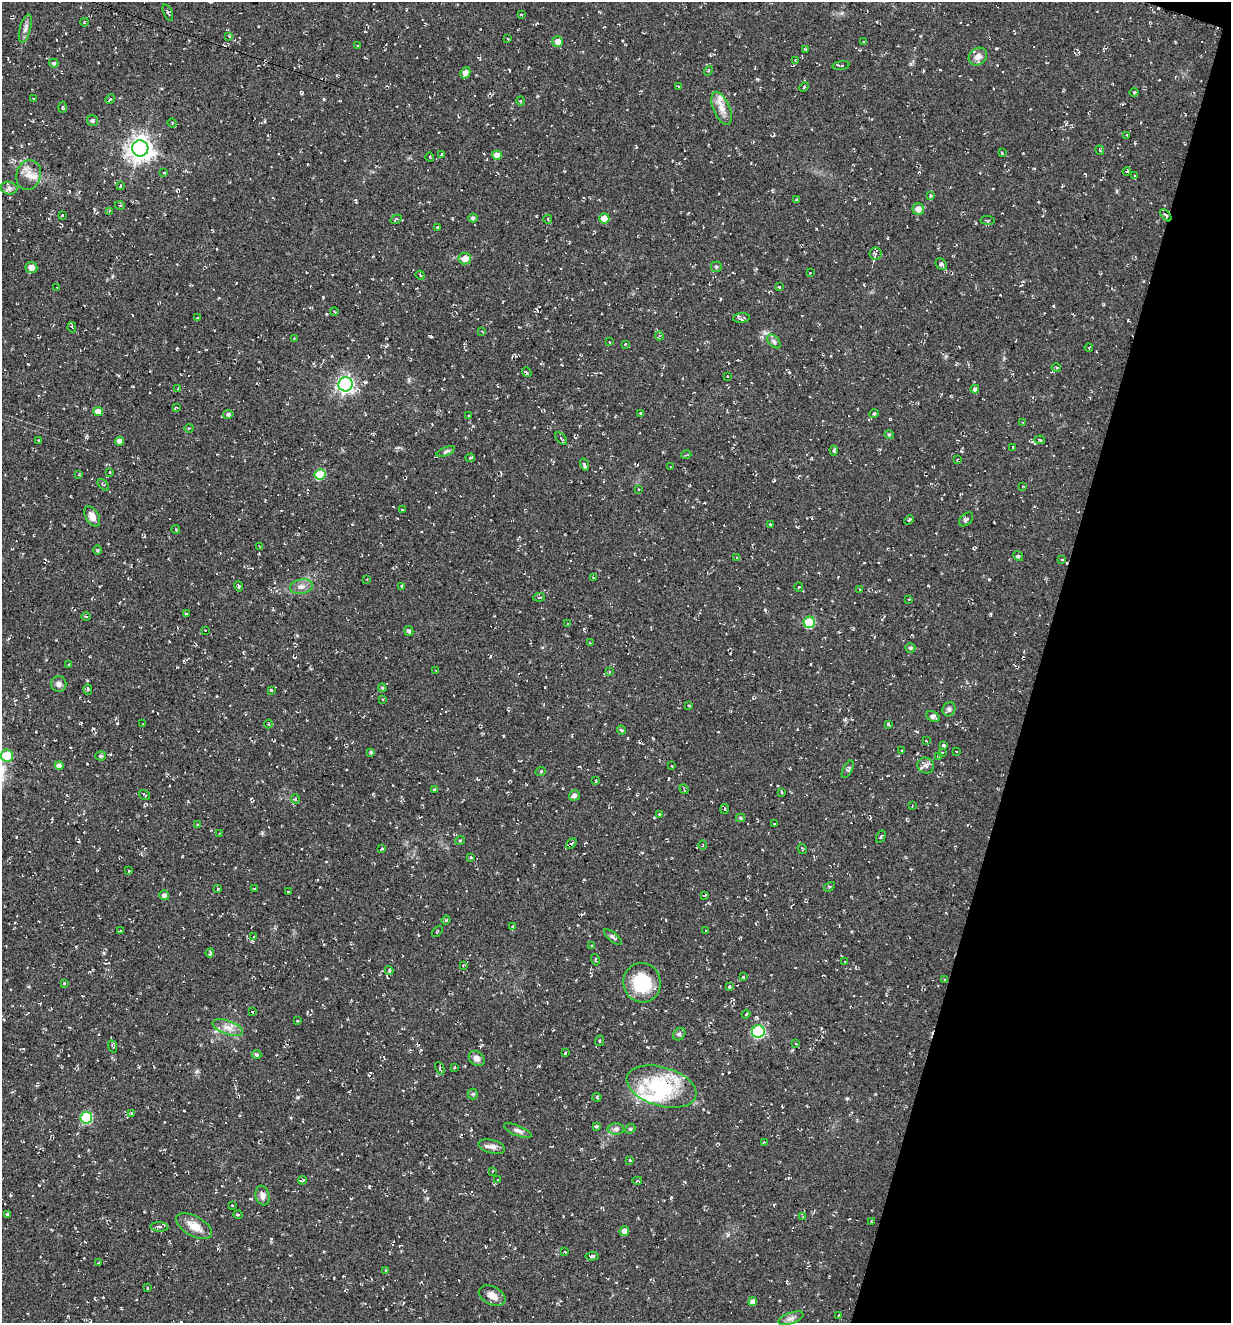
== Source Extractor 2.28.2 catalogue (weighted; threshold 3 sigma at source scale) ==
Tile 8 of 4 x 4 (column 4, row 2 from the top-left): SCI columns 3943-5171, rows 2664-3984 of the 5354 x 5304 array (HDU 1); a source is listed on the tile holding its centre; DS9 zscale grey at full resolution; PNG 1233 x 1325 px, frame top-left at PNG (2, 2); each listed source drawn as its Kron ellipse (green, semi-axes under 4 px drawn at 4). Shown black and unused: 16% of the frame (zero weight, under 2 of 3 exposures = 3% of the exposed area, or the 3 px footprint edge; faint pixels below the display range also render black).
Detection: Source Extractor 2.28.2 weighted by HDU 2 'WHT'; one run over the whole footprint, this tile lists its part. Background 0.0401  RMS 0.011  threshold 0.0517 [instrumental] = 3 sigma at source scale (4.5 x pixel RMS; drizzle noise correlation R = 1.50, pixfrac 1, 0.05/0.05 arcsec/px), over >= 5 px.
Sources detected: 280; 19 cosmic-ray / hot-pixel residue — neither listed nor drawn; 5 inside a brighter listed object's ellipse — not listed separately; the other 256 listed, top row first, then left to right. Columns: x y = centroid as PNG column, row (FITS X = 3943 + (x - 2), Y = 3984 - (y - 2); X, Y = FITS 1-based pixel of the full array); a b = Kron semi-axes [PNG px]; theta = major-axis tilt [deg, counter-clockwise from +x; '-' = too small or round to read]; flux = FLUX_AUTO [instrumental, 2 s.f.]
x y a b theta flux
168 13 9 3 -67 1.9
521 14 3 2 - 0.87
85 22 4 2 - 0.87
25 28 14 5 75 4.6
229 36 3 3 - 1
508 39 3 2 - 0.85
558 41 5 5 - 7.5
864 42 3 3 - 0.83
357 45 2 2 - 0.72
806 49 3 2 - 1.9
978 57 10 8 38 7.6
796 61 4 3 - 1.5
54 63 4 4 - 2.3
841 66 8 3 7 1.5
708 71 5 3 - 1.2
465 73 6 4 60 7
678 86 3 2 - 0.85
804 87 5 3 - 1.2
1134 92 5 3 - 1.2
34 99 3 3 - 1
110 99 5 4 - 1.6
521 101 4 3 - 0.97
63 107 5 3 - 1.3
721 108 17 8 -67 10
92 121 6 5 - 2.7
172 123 5 4 - 1.2
1127 135 4 2 - 0.9
140 148 8 8 - 970
1100 150 5 3 - 1.2
1002 153 3 3 - 0.77
442 154 3 3 - 6.4
497 155 5 4 - 9.4
430 157 5 2 - 1.1
1127 171 4 3 - 0.95
164 173 3 3 - 1.5
29 175 15 12 75 12
1135 176 4 3 - 1.2
120 186 4 2 - 0.89
9 188 8 6 -12 3.5
930 196 3 3 - 2.2
797 200 4 3 - 1.3
120 206 5 3 - 1
918 209 6 5 - 7.2
109 211 3 3 - 0.89
62 215 3 2 - 1.2
1166 215 7 4 -50 2.2
473 218 4 4 - 2.4
396 219 6 3 34 1.4
548 219 4 4 - 1.3
604 219 5 5 - 14
988 220 7 2 -7 1.2
438 227 3 3 - 1.6
875 254 6 6 - 2.7
465 259 6 5 - 9
941 264 7 5 -48 3.7
716 267 5 5 - 1.5
31 268 6 5 - 6.6
810 273 3 3 - 1.1
420 275 4 3 - 0.99
57 287 3 2 - 0.78
779 287 3 3 - 1
334 311 4 2 - 0.89
197 318 3 3 - 0.98
742 318 8 5 6 3.2
72 327 5 3 - 1.8
482 331 3 3 - 0.88
659 336 4 4 - 1.6
294 338 3 2 - 0.76
774 341 8 5 -46 3.2
609 342 3 2 - 0.82
625 344 3 3 - 0.7
1089 347 4 2 - 0.83
1056 368 5 4 - 1.7
527 372 5 2 - 2
727 376 2 2 - 0.62
345 384 7 7 - 360
178 389 4 3 - 1
975 389 4 3 - 4.8
176 407 4 2 - 0.97
98 411 5 4 - 8
640 413 3 2 - 1.1
228 414 5 4 - 2.6
874 414 4 3 - 1.3
469 416 3 2 - 0.76
1023 422 4 2 - 0.75
189 428 4 3 - 1
889 435 5 4 - 1.4
561 439 7 3 -47 1.6
1040 440 5 4 - 2.3
39 441 3 3 - 1.3
119 441 4 4 - 5.9
1013 447 2 2 - 0.99
834 450 5 4 - 1.8
446 452 10 4 22 2.2
686 455 5 3 - 1.1
470 458 5 4 - 1.9
957 459 3 2 - 0.83
584 465 6 3 -75 3.3
671 467 3 2 - 0.71
110 472 3 2 - 1.4
320 474 5 5 - 39
79 475 3 2 - 0.96
103 485 7 4 -44 1.7
1023 486 3 2 - 0.75
638 489 3 2 - 0.72
402 510 3 2 - 0.92
92 516 11 6 -60 7.7
966 519 8 5 44 3
909 520 5 3 - 1.5
770 524 3 3 - 1.6
176 530 4 2 - 0.8
260 546 4 3 - 0.87
97 550 5 3 - 1.1
1018 556 5 4 - 1.6
737 558 4 2 - 0.89
1062 560 3 2 - 0.93
593 578 3 3 - 1.5
367 579 2 2 - 0.76
239 586 5 3 - 1.5
401 586 3 3 - 0.93
301 587 11 7 10 5.8
799 587 4 4 - 1.3
859 590 4 2 - 0.76
539 597 6 3 7 1.4
909 599 3 2 - 0.72
186 614 3 2 - 0.97
86 616 5 3 - 1.1
809 622 5 5 - 55
568 624 4 2 - 1.1
205 630 2 2 - 0.72
409 631 5 4 - 2.6
590 643 3 2 - 1.1
910 648 5 4 - 2.4
69 665 3 3 - 1.8
436 671 3 2 - 0.61
609 672 4 3 - 1.4
59 684 8 7 - 4.1
382 688 4 4 - 1.4
88 689 5 4 - 1.7
271 690 4 3 - 1.4
382 699 3 2 - 0.88
689 706 3 3 - 0.97
949 709 7 6 - 3.4
933 717 7 5 -30 3.9
142 724 3 2 - 0.67
268 724 4 3 - 0.97
888 724 3 3 - 2.7
621 730 5 3 - 1.8
926 741 3 2 - 1.5
943 746 4 3 - 13
902 751 2 2 - 1.3
956 751 3 2 - 0.97
371 752 4 3 - 1.6
942 752 3 3 - 1.1
7 756 6 6 - 32
101 756 5 4 - 1.9
939 756 3 3 - 1.1
926 765 8 7 - 4
59 766 4 4 - 5.1
672 766 3 2 - 0.72
848 769 9 4 61 2.2
541 771 5 3 - 1.1
596 780 3 2 - 0.84
684 789 5 3 - 1.2
434 790 3 3 - 2.4
782 793 4 3 - 1.4
145 795 6 2 -33 1
574 795 6 5 - 4.7
295 799 4 4 - 1.4
912 806 3 2 - 0.8
725 809 5 3 - 1.2
660 814 3 2 - 1.4
740 818 4 4 - 1.3
774 824 3 2 - 1.3
198 825 4 4 - 1.4
219 834 3 2 - 0.77
881 836 6 3 63 1.5
460 840 5 3 - 0.98
571 843 6 4 43 1.8
703 845 4 3 - 1
382 848 3 2 - 0.94
802 849 5 4 - 1.2
471 858 4 3 - 1
129 871 3 3 - 1.1
829 887 6 3 34 1.3
218 889 3 3 - 1.1
254 889 3 2 - 1.1
288 891 3 2 - 0.72
164 895 5 5 - 3.8
705 895 3 2 - 0.86
446 920 4 3 - 1.1
513 927 4 3 - 1.1
120 931 3 2 - 1.4
437 931 6 2 45 0.83
706 931 2 2 - 0.92
254 936 2 2 - 0.81
613 937 11 4 -41 2.8
592 945 4 3 - 0.98
210 953 4 2 - 2.5
595 960 6 2 -76 1.1
845 962 3 2 - 0.87
463 965 3 3 - 1.2
389 971 4 3 - 1.6
743 977 3 2 - 1.2
944 980 3 2 - 0.93
64 983 3 3 - 0.94
642 983 20 18 -77 50
730 986 4 3 - 1.3
252 1012 3 2 - 1
746 1014 4 3 - 0.99
297 1021 3 2 - 0.96
228 1028 16 7 -19 8.4
758 1032 6 6 - 120
679 1034 7 5 46 2.3
600 1041 5 3 - 1.2
796 1044 3 2 - 0.71
113 1046 6 2 -69 1.3
566 1053 3 2 - 0.91
257 1055 5 4 - 1.9
477 1059 9 6 -42 5.5
440 1068 7 3 -65 1.5
454 1068 3 2 - 0.77
662 1087 36 19 -16 83
473 1094 5 5 - 1.5
597 1097 4 4 - 1.4
131 1113 4 4 - 1.1
86 1118 6 6 - 81
596 1126 4 3 - 2
616 1129 8 6 0 3.2
630 1129 6 4 42 1.5
518 1131 15 5 -22 4.1
764 1142 3 3 - 0.8
492 1147 13 6 -15 6.1
630 1160 3 2 - 1.6
493 1171 4 2 - 0.97
302 1180 4 3 - 1.5
497 1180 3 2 - 0.69
637 1181 5 3 - 1.6
262 1196 10 7 -78 5.9
232 1205 3 2 - 0.86
7 1214 4 3 - 1.7
238 1215 5 3 - 0.92
803 1217 4 4 - 1.5
871 1221 3 2 - 1.2
194 1226 20 10 -29 15
159 1227 9 4 -2 3.1
624 1231 5 4 - 5.4
565 1252 3 2 - 0.92
592 1256 6 3 4 2.8
99 1263 4 3 - 1.4
385 1270 3 2 - 0.88
147 1288 3 3 - 1.1
492 1296 14 9 -27 8.1
753 1302 4 4 - 4.2
838 1316 4 2 - 0.89
791 1318 13 5 18 4.4
Overlapping masked pixels (flux is a lower limit): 1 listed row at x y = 1166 215
Unlisted compact peaks at least as high as the median listed source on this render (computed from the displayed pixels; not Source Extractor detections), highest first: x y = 298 1097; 847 1098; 369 1187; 996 48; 117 723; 197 1071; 728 1235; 842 13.